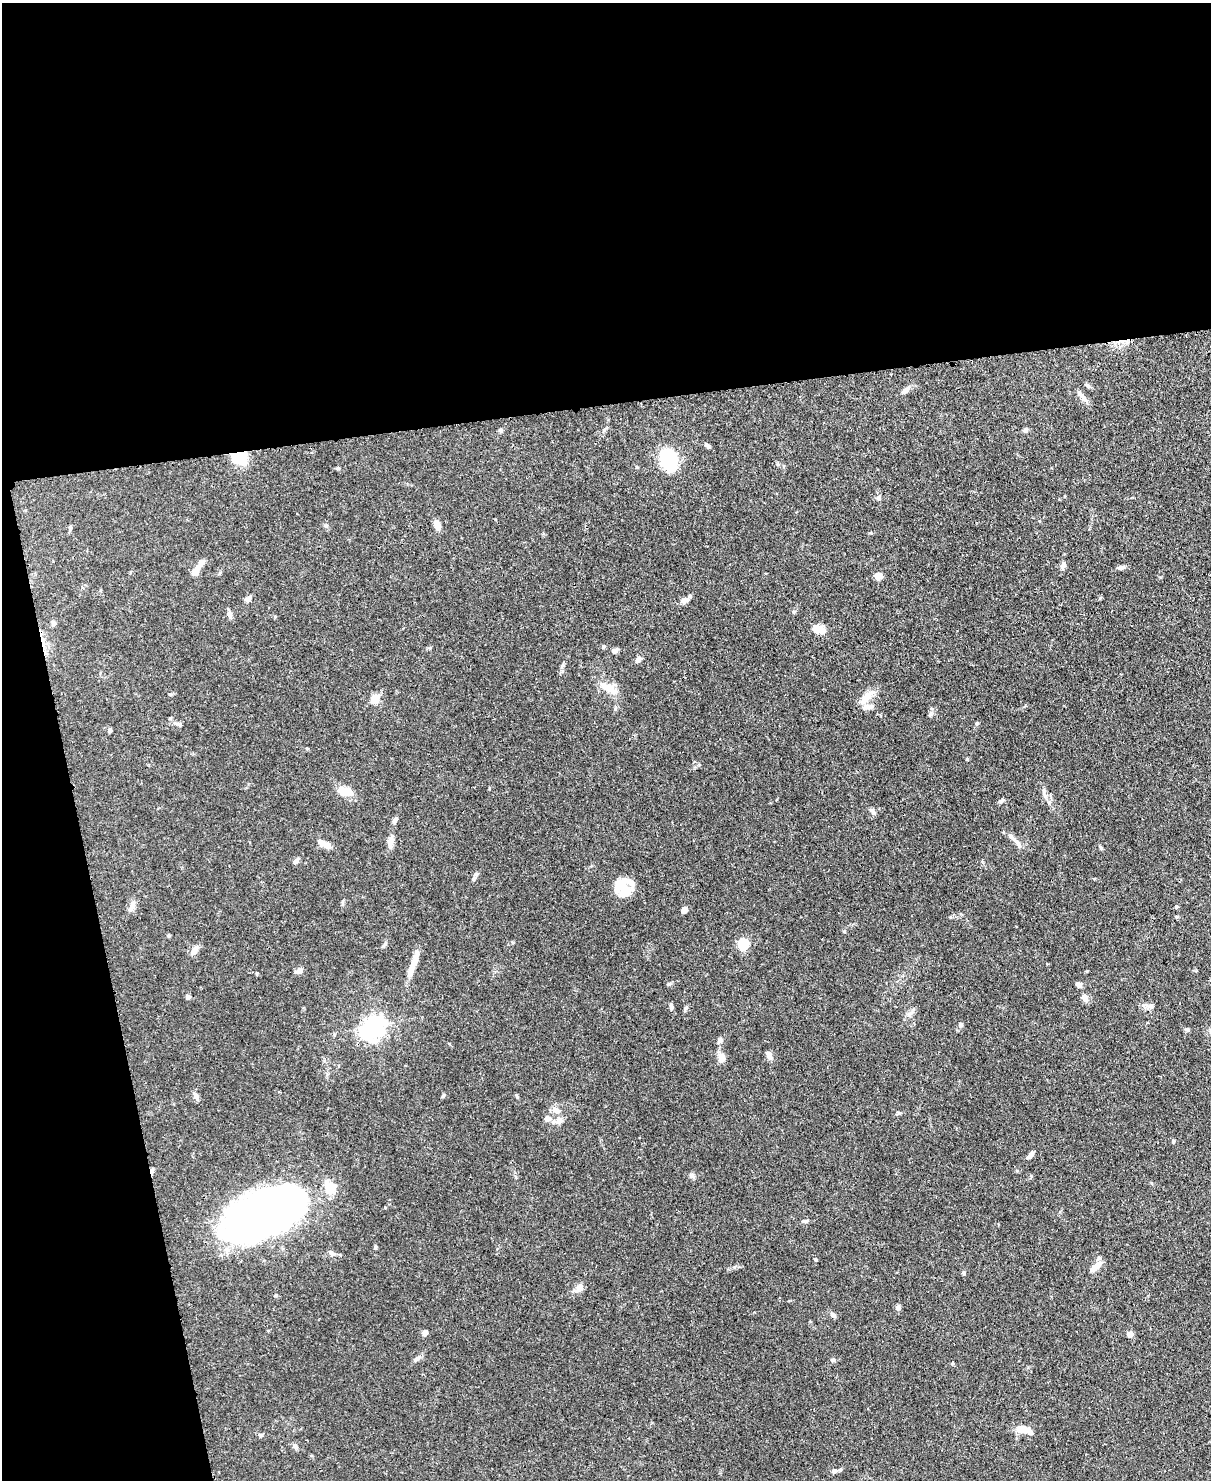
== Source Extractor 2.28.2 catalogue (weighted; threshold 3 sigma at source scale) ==
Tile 1 of 4 x 3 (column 1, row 1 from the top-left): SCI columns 76-1284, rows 3167-4644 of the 4988 x 4969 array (HDU 1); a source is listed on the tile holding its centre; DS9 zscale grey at full resolution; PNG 1213 x 1482 px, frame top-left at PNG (2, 3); no overlay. Shown black and unused: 33% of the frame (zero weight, under 3 of 4 exposures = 9% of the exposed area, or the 3 px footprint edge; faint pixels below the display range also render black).
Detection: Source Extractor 2.28.2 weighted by HDU 2 'WHT'; one run over the whole footprint, this tile lists its part. Background 0.0719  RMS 0.004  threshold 0.0181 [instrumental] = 3 sigma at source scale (4.5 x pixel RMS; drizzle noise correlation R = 1.50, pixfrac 1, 0.05/0.05 arcsec/px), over >= 5 px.
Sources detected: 96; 2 inside a brighter object's white glare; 1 cosmic-ray / hot-pixel residue — not listed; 3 inside a brighter listed object's ellipse — not listed separately; the other 90 listed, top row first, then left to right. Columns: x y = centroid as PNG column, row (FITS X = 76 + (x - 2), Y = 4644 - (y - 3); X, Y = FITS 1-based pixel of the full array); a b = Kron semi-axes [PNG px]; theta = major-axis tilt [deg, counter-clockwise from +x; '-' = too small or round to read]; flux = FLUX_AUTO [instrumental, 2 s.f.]
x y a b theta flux
1088 386 8 4 -36 0.75
905 391 11 6 37 1.7
1083 397 16 6 -51 2.1
501 430 6 5 - 0.7
1025 430 7 5 0 0.75
708 446 7 4 -71 0.63
239 456 8 7 - 32
668 460 25 18 -70 18
338 468 6 4 0 0.49
878 498 7 5 78 0.88
326 525 6 4 18 0.5
437 525 10 5 -74 3.7
70 528 6 4 -84 0.59
201 563 13 6 55 2
1063 565 8 5 69 1.8
1121 568 9 5 7 1.2
195 571 9 6 60 3.2
878 576 7 6 - 3
248 599 9 6 52 1.6
684 600 11 7 28 2
793 612 5 4 - 0.49
229 614 9 6 -73 1.6
53 623 7 6 - 1.1
819 629 16 9 -18 4.3
604 647 6 4 90 0.45
614 651 7 6 - 1.3
638 659 8 6 47 1.5
609 688 27 9 -32 5.5
866 697 21 10 46 4.9
375 698 8 7 - 5
977 723 5 3 - 0.41
179 724 8 5 -14 0.79
110 730 5 4 - 0.82
967 759 4 3 - 0.43
345 791 18 10 -16 5.7
1045 795 8 6 -66 1.4
873 812 10 5 -55 1.1
395 819 10 5 63 1.2
1013 838 18 6 -47 2.5
390 842 16 7 84 2.4
325 844 17 6 -24 3
1101 848 6 4 -46 0.59
296 861 7 5 43 1.4
474 878 6 5 - 0.79
625 890 22 11 -83 8.5
132 906 12 7 68 2.2
1176 907 5 4 - 0.5
684 910 6 5 - 2
1176 916 5 3 - 0.42
743 944 6 5 - 28
194 950 12 6 59 2.8
413 964 30 7 69 5.6
299 971 8 6 15 1.7
1079 985 6 5 - 1.9
188 997 5 5 - 0.98
1084 998 10 7 -60 1.9
671 1006 7 4 -81 0.99
375 1025 7 6 - 190
961 1025 6 5 - 0.75
1187 1029 6 5 - 0.74
720 1040 9 6 55 1.1
769 1055 10 6 -65 1.9
722 1057 11 8 -78 3
196 1096 10 6 -70 1.4
443 1096 7 3 63 0.51
556 1110 13 7 -30 2.2
547 1119 8 8 - 1.9
559 1121 11 8 58 2.1
1173 1141 6 3 -89 0.43
1030 1155 11 5 53 1.3
152 1170 8 4 78 0.98
692 1175 8 6 -32 1.1
329 1188 18 13 -64 5.7
265 1214 65 31 26 310
805 1221 7 5 -1 0.74
375 1247 5 4 - 0.5
331 1253 9 6 -46 1.3
1095 1267 15 7 39 3.5
964 1273 5 5 - 0.63
579 1288 11 9 71 2
898 1308 5 5 - 1.3
833 1315 7 5 -41 1.2
425 1332 6 5 - 1.7
1130 1334 6 6 - 2.2
417 1359 11 5 41 1.3
833 1360 6 5 - 0.8
1023 1429 19 8 -4 4.2
261 1435 6 5 - 0.71
295 1446 8 6 -59 0.98
834 1471 6 6 - 0.91
Overlapping masked pixels (flux is a lower limit): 2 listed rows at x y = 239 456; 152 1170
Unlisted compact peaks at least as high as the median listed source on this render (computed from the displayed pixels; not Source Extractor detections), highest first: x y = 1001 801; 816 1260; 516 1095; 734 1267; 899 1113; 385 944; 170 694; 385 1207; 257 973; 844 931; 563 665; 1031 1176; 430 648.